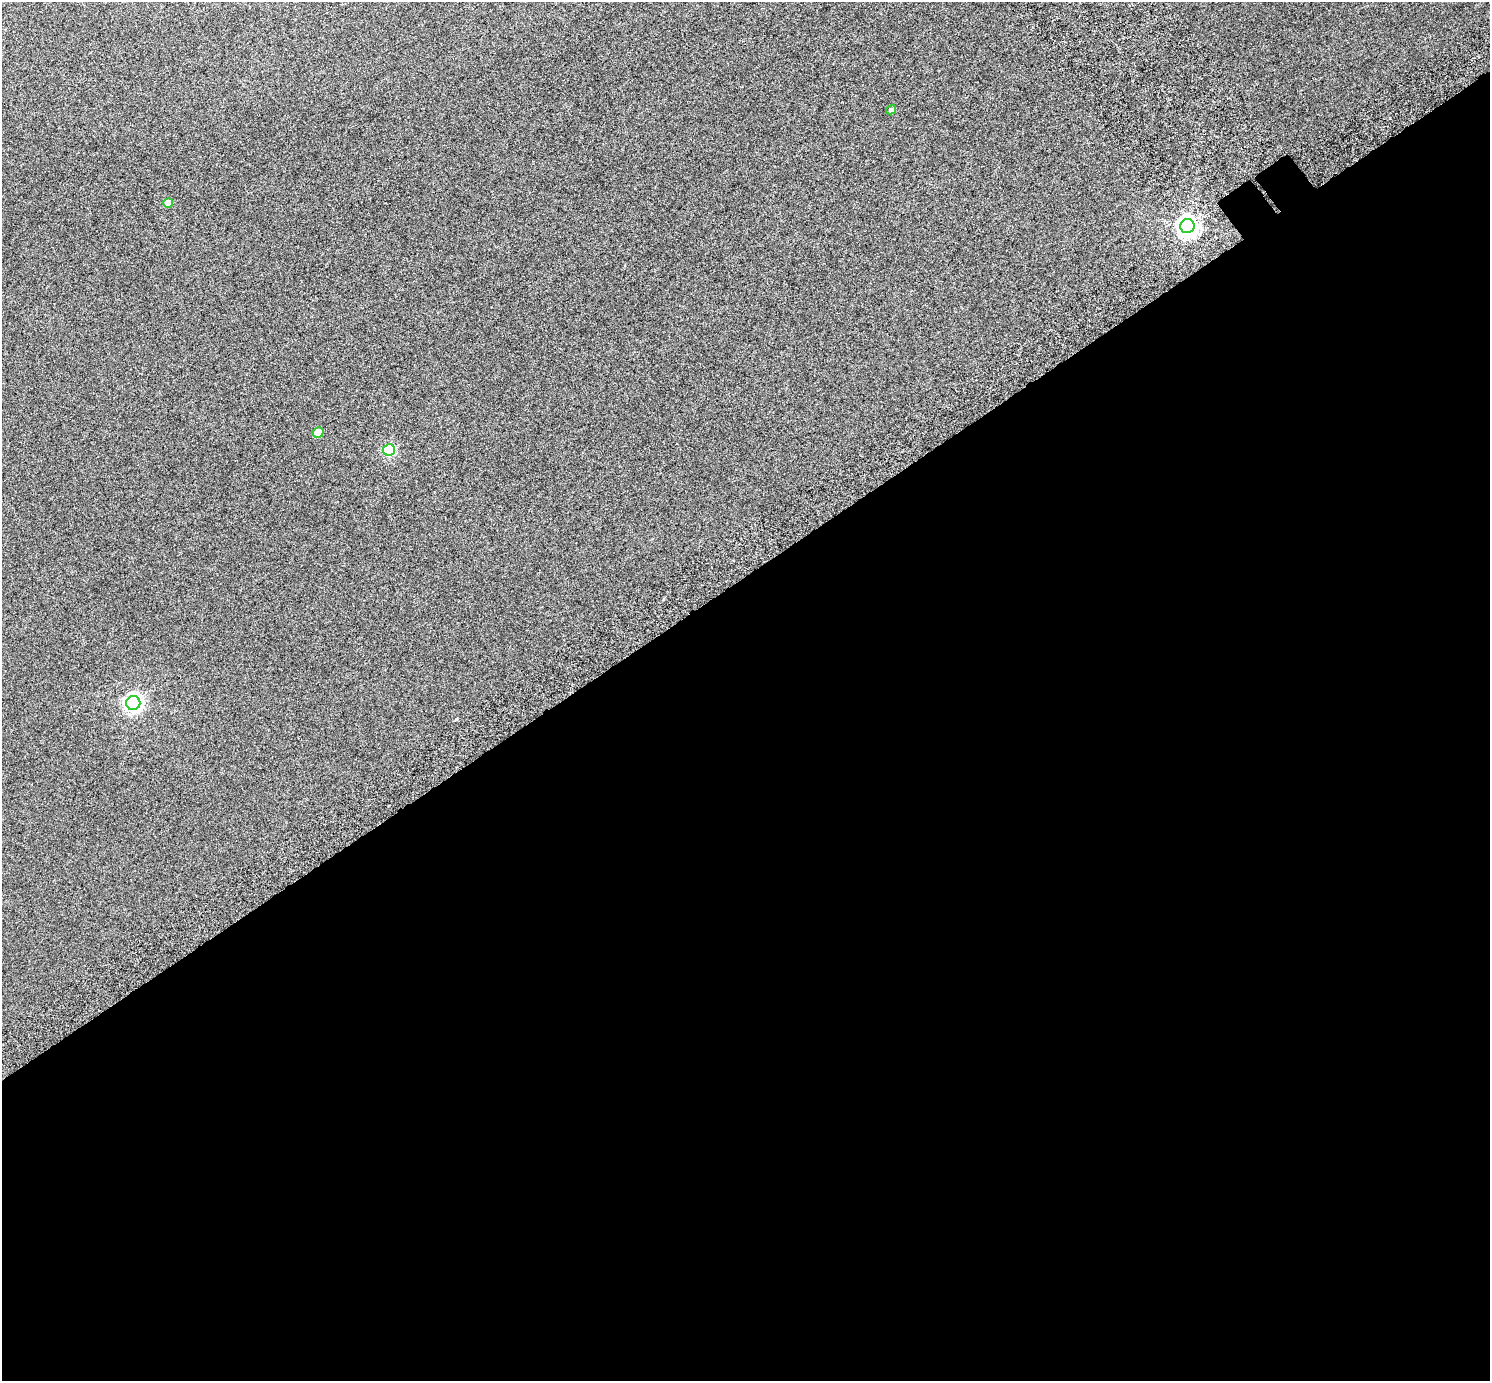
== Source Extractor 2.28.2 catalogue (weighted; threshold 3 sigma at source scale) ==
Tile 15 of 4 x 4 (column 3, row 4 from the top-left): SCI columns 3038-4525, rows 215-1593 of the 6078 x 6006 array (HDU 1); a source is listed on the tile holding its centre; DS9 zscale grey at full resolution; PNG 1492 x 1383 px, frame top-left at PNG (2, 2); each listed source drawn as its Kron ellipse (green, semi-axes under 4 px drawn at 4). Shown black and unused: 59% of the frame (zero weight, under 6 of 12 exposures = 4% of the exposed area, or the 3 px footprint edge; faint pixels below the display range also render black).
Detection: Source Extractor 2.28.2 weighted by HDU 2 'WHT'; one run over the whole footprint, this tile lists its part. Background 8.45e-05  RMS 0.003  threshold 0.0121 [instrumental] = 3 sigma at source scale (4.09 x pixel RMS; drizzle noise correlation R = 1.36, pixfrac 0.8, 0.0396/0.0396 arcsec/px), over >= 5 px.
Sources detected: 6; all 6 listed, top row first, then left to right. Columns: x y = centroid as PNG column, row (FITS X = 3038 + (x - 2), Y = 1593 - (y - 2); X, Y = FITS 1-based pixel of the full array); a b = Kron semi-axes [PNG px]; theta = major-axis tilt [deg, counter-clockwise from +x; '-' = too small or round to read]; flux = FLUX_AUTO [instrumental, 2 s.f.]
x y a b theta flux
891 110 5 4 - 0.7
168 203 5 5 - 2.8
1187 226 7 7 - 160
318 432 5 5 - 3.2
389 450 6 6 - 24
133 703 7 7 - 95